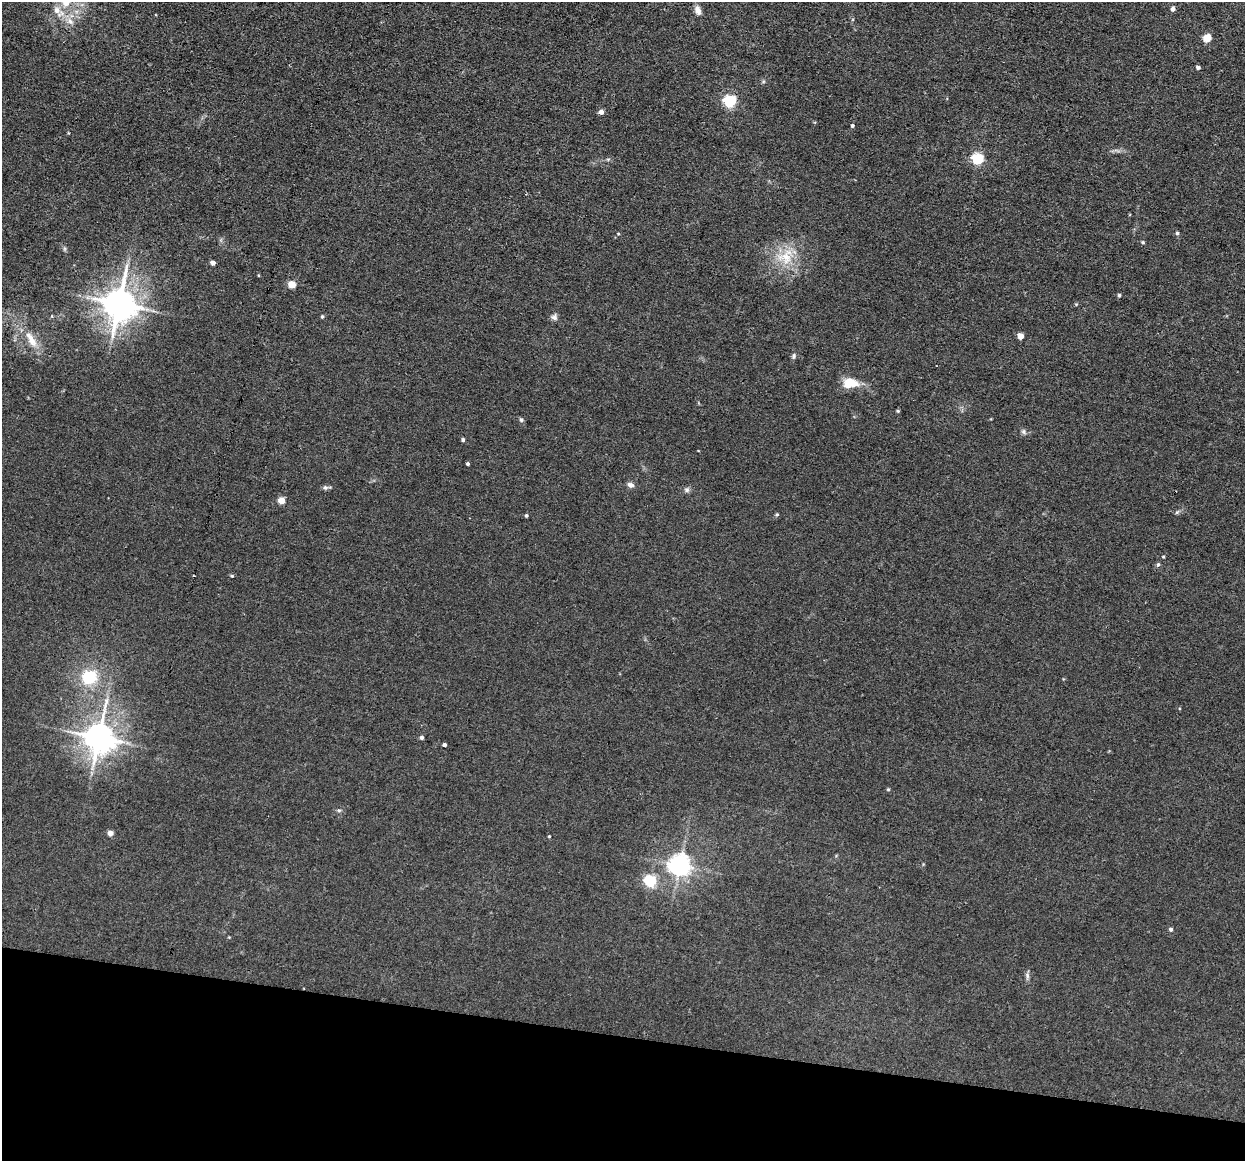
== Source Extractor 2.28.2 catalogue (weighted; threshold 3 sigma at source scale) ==
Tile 15 of 4 x 4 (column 3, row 4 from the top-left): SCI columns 2489-3731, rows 243-1401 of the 4975 x 5000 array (HDU 1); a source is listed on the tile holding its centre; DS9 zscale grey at full resolution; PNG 1247 x 1163 px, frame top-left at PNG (2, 2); no overlay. Shown black and unused: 11% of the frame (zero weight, under 3 of 4 exposures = <1% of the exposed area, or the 3 px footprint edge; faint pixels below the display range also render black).
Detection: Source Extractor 2.28.2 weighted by HDU 2 'WHT'; one run over the whole footprint, this tile lists its part. Background 0.046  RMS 0.0054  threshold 0.0245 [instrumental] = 3 sigma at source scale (4.5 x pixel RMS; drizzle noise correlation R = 1.50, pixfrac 1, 0.05/0.05 arcsec/px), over >= 5 px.
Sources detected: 52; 1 inside a brighter listed object's ellipse — not listed separately; the other 51 listed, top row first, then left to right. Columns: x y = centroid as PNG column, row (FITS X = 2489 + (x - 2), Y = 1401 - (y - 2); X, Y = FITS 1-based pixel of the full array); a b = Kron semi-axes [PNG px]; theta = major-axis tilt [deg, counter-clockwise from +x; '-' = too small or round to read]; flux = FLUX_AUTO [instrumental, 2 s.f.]
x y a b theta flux
66 3 13 11 50 7.5
1173 9 4 4 - 2.3
698 10 12 7 -76 3
70 21 10 6 -41 2.5
1207 38 5 5 - 17
1198 67 4 3 - 1.6
729 101 6 5 - 74
601 112 4 4 - 3.2
852 126 5 4 - 0.78
978 159 5 5 - 57
1177 233 4 4 - 0.73
1143 242 5 4 - 0.62
785 257 28 22 43 19
213 263 4 4 - 2.6
292 285 6 5 - 7
1119 295 5 4 - 0.71
119 304 10 9 - 1100
1076 304 5 4 - 0.5
322 316 5 4 - 0.7
554 317 8 8 - 1.8
1020 336 5 4 - 7.5
31 339 28 10 -60 9.1
794 356 8 5 70 1.2
850 383 18 11 0 11
898 411 5 4 - 0.65
521 420 6 5 - 1
1023 432 8 6 -55 1.3
463 440 4 4 - 1.2
468 464 3 3 - 1
630 485 9 6 -26 1.9
325 488 7 6 - 1.3
687 490 8 7 - 1.4
281 501 5 4 - 11
1177 512 7 4 44 0.85
777 514 5 4 - 0.6
526 515 4 3 - 0.7
1163 557 4 3 - 0.5
1158 564 6 4 62 0.94
232 576 4 4 - 0.65
89 677 10 9 - 26
99 737 10 9 - 920
422 737 4 4 - 1.3
444 745 4 3 - 1.5
888 789 5 3 - 0.51
339 810 5 5 - 0.85
110 833 5 5 - 3.1
549 836 3 3 - 0.48
680 865 7 7 - 380
650 881 6 5 - 65
1171 929 5 4 - 1.4
1027 975 10 5 -85 1.5
Isophote crosses this tile's border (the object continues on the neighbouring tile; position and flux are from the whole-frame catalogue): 1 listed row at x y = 66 3